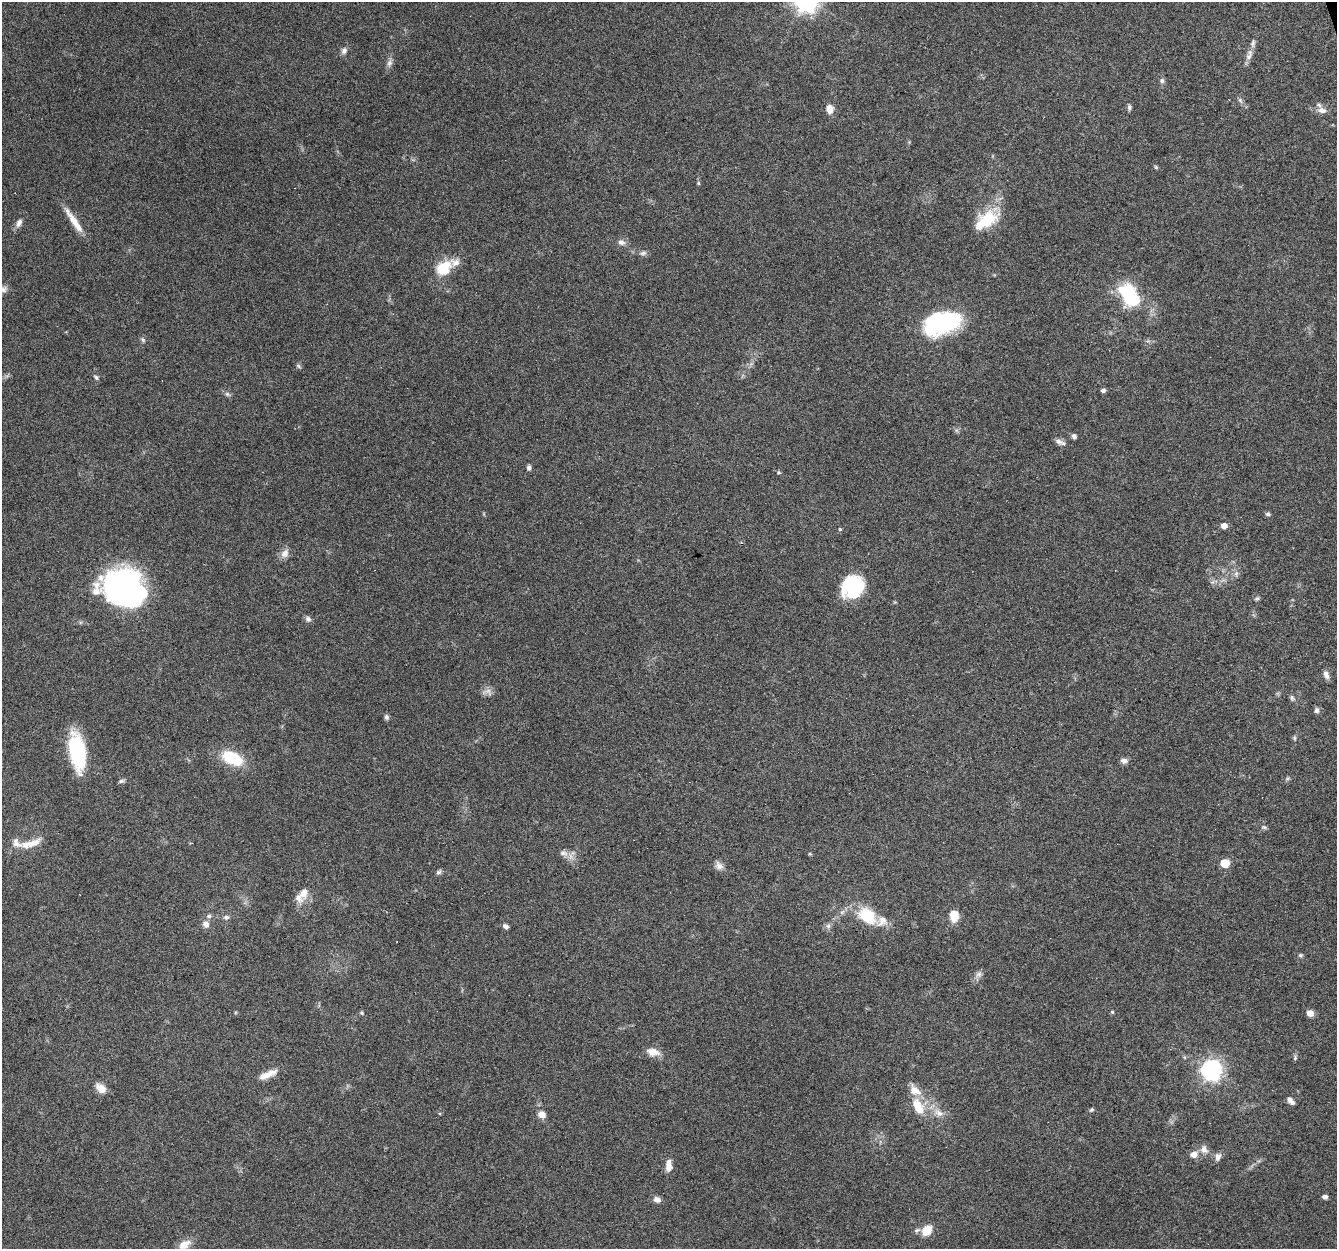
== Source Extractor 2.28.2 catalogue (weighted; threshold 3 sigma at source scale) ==
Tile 10 of 4 x 4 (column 2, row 3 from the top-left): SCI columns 1336-2670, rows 1306-2552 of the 5340 x 5160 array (HDU 1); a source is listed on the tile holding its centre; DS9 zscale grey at full resolution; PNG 1339 x 1251 px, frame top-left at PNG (2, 2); no overlay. Shown black and unused: <1% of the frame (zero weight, under 4 of 8 exposures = <1% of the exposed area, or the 3 px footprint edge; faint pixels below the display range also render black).
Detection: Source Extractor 2.28.2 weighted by HDU 2 'WHT'; one run over the whole footprint, this tile lists its part. Background 0.0853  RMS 0.0039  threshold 0.0161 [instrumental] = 3 sigma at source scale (4.09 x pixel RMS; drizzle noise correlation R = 1.36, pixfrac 0.8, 0.0396/0.0396 arcsec/px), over >= 5 px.
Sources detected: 101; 1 too faint to see at this stretch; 1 inside a brighter object's white glare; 3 cosmic-ray / hot-pixel residue — not listed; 8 inside a brighter listed object's ellipse — not listed separately; the other 88 listed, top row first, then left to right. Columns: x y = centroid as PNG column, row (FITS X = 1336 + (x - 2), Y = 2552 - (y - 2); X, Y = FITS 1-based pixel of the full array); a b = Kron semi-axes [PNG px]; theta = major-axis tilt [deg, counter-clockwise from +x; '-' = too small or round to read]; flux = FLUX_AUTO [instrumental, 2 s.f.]
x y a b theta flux
1253 43 13 7 78 1.6
344 51 10 8 65 1.5
1249 56 13 7 59 2.1
389 63 11 7 73 1.6
1162 81 7 7 - 0.96
1240 100 8 5 -55 0.94
1129 107 8 5 84 0.82
829 109 8 7 - 3.9
1322 110 13 8 -13 2.3
1156 167 6 5 - 0.49
698 183 5 5 - 0.45
986 220 35 17 37 15
74 221 37 7 -56 6.2
19 223 13 7 64 1.9
621 242 9 8 - 1.8
643 253 11 5 10 1.1
443 268 18 14 37 11
3 289 12 9 0 1.9
1129 295 23 13 -56 30
941 323 41 23 16 41
143 340 7 5 -62 0.78
298 366 8 5 -50 0.73
96 377 7 5 -39 0.8
1103 390 5 4 - 1.3
227 394 8 6 -28 0.96
1074 436 6 5 - 1.1
1060 442 15 6 -23 1.6
529 467 7 5 -89 0.99
779 472 5 4 - 0.52
1268 514 5 5 - 0.9
1224 526 6 5 - 2.6
840 529 4 4 - 0.47
285 553 14 9 60 2.5
1236 574 10 6 81 1.4
853 587 23 20 74 27
124 590 48 37 -30 87
1257 599 7 5 3 0.62
308 619 9 7 -47 1.1
1326 675 11 6 -69 1.7
1292 698 8 6 -66 0.89
1316 710 7 6 - 1.1
386 717 7 6 - 0.9
1294 738 6 4 -90 0.54
75 750 38 15 -88 24
232 758 22 12 -25 16
1124 761 9 7 -11 1.5
1287 779 6 4 19 0.57
121 781 8 4 14 0.8
1264 827 8 5 -14 0.73
32 844 28 9 26 5
564 853 13 8 -17 2.4
810 854 5 3 - 0.41
1225 863 6 5 - 12
719 866 12 9 -50 2
439 872 7 6 - 0.89
304 893 17 12 70 3.8
954 915 11 8 -88 6.7
209 916 7 5 1 0.88
867 916 28 19 -39 14
226 917 8 6 15 1.1
206 924 9 8 - 2.2
505 926 7 5 -26 1.2
828 926 8 6 63 1.2
1300 955 6 5 - 0.6
979 974 10 7 44 1.5
1112 1012 4 4 - 0.5
362 1013 6 5 - 0.58
1310 1013 6 6 - 2.9
653 1052 18 9 -11 3.6
1295 1057 8 5 83 0.72
1211 1070 8 8 - 160
268 1074 27 8 23 4.2
101 1088 14 9 -39 3.7
915 1090 20 13 -41 4.6
1290 1101 11 6 -49 1.9
918 1109 20 12 -44 7
1092 1110 7 5 40 0.59
939 1113 16 9 -31 3.7
542 1115 8 7 - 3.1
1204 1149 13 10 -57 2.6
1194 1154 10 8 17 2.7
1218 1157 10 7 77 1.8
669 1166 14 7 88 3.4
1325 1197 5 4 - 1.6
657 1200 9 7 -23 1.9
917 1230 10 6 24 1
927 1230 9 7 46 7.8
184 1245 17 10 35 3.7
Isophote crosses this tile's border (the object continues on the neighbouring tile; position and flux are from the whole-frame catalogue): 2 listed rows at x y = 3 289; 184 1245